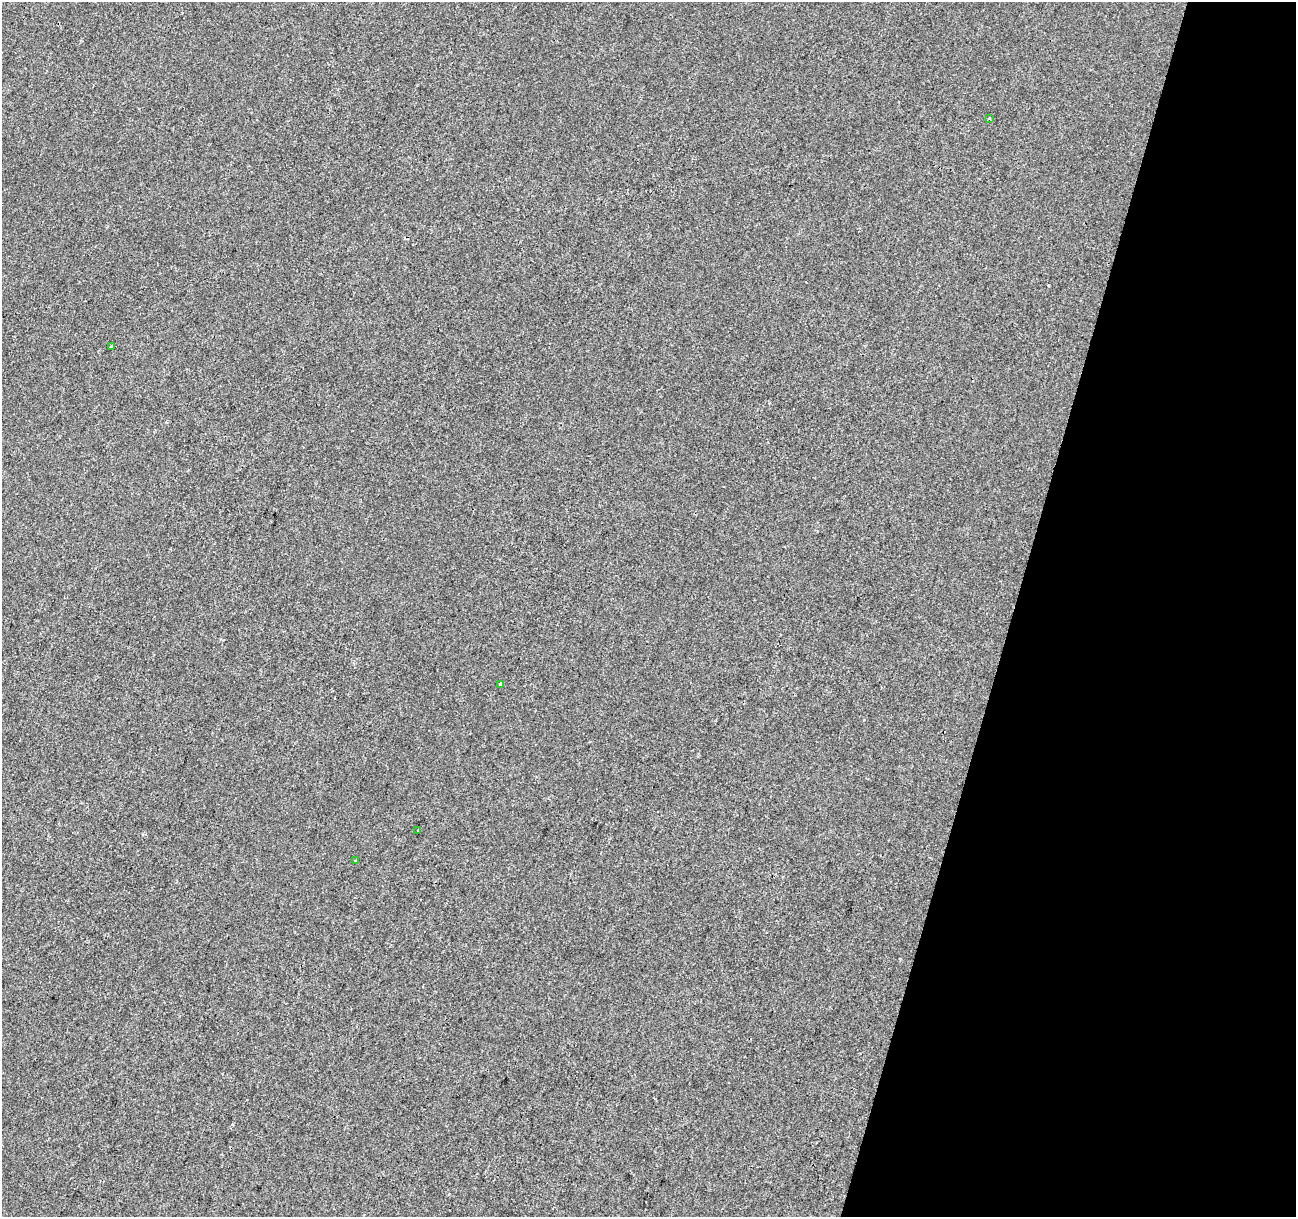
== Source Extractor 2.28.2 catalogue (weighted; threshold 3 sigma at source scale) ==
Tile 8 of 4 x 4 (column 4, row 2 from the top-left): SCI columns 3884-5177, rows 2651-3865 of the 5184 x 5363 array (HDU 1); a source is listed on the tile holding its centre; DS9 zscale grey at full resolution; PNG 1298 x 1219 px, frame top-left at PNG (2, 2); each listed source drawn as its Kron ellipse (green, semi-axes under 4 px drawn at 4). Shown black and unused: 22% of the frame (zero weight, under 2 of 3 exposures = <1% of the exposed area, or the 3 px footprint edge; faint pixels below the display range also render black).
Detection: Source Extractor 2.28.2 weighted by HDU 2 'WHT'; one run over the whole footprint, this tile lists its part. Background -2.43e-04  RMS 0.0042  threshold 0.0191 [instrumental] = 3 sigma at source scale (4.5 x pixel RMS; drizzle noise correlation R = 1.50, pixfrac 1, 0.0396/0.0396 arcsec/px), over >= 5 px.
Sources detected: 5; all 5 listed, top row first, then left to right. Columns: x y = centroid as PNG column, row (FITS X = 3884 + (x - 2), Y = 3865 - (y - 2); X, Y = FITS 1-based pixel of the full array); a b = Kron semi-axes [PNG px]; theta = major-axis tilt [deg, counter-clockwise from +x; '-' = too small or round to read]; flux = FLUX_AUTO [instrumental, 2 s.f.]
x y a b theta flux
989 118 3 2 - 0.67
112 346 3 2 - 0.63
500 684 3 3 - 1.2
418 830 3 3 - 1.3
355 860 3 2 - 0.61